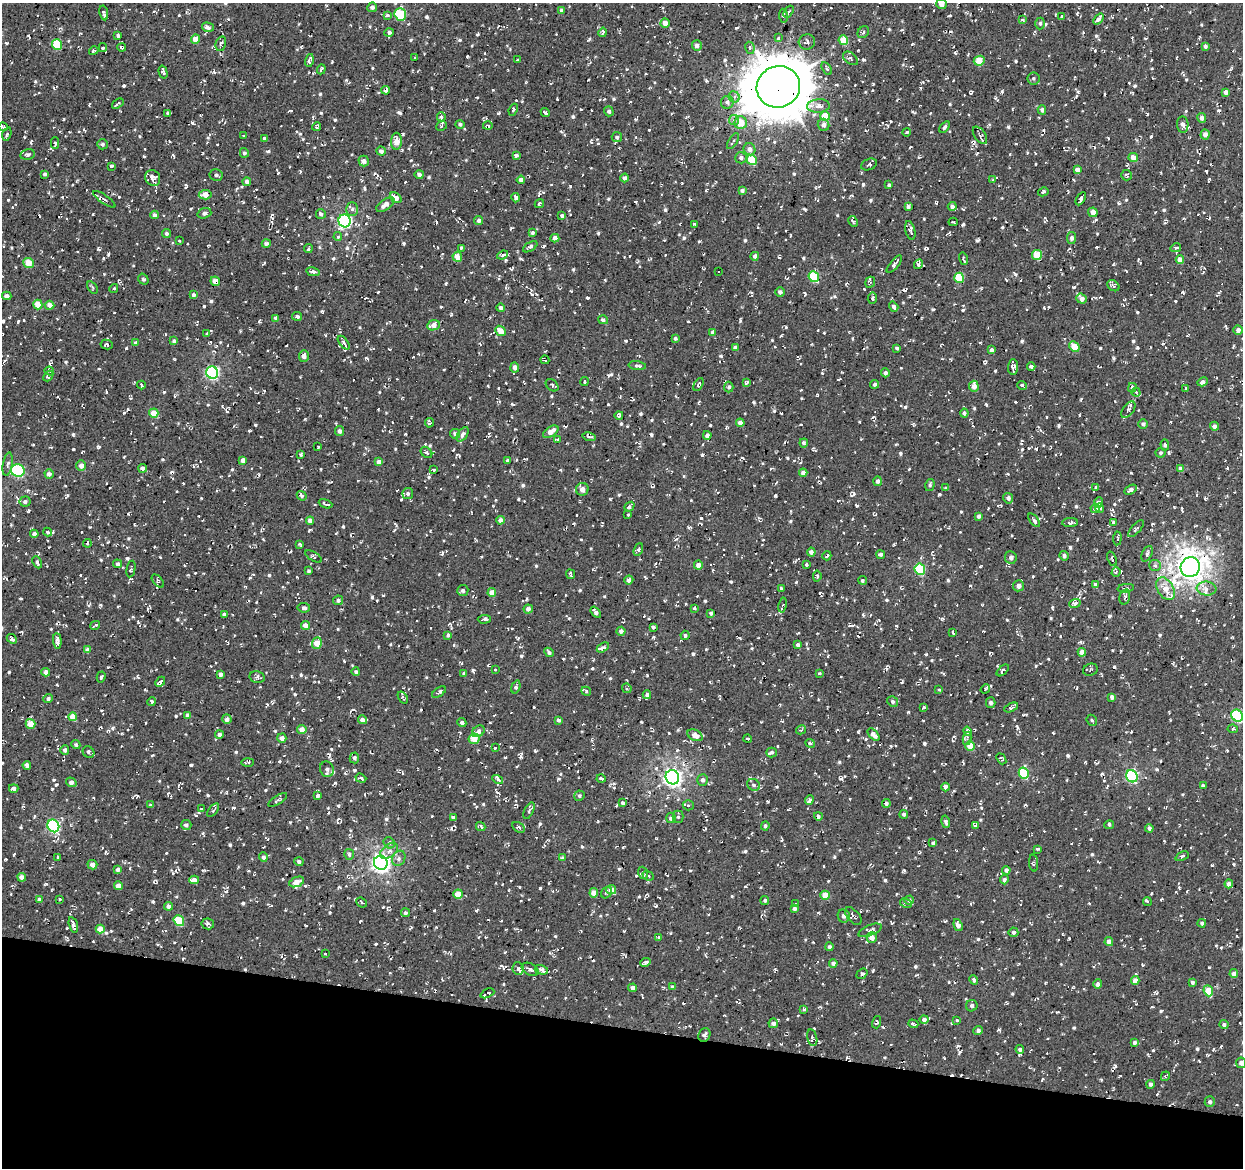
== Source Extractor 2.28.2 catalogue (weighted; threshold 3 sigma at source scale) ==
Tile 15 of 4 x 4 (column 3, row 4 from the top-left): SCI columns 2486-3726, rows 282-1447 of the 4966 x 5165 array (HDU 1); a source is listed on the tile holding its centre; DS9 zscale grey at full resolution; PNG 1245 x 1170 px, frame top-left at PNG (2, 3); each listed source drawn as its Kron ellipse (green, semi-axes under 4 px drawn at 4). Shown black and unused: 12% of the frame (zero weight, under 2 of 3 exposures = <1% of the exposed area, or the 3 px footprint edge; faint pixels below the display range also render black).
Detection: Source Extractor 2.28.2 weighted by HDU 2 'WHT'; one run over the whole footprint, this tile lists its part. Background 0.00843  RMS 0.0089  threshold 0.0399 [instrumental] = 3 sigma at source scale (4.5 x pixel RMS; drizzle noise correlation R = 1.50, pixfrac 1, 0.0396/0.0396 arcsec/px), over >= 5 px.
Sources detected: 1637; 82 cosmic-ray / hot-pixel residue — neither listed nor drawn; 28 inside a brighter listed object's ellipse — not listed separately; of the other 1527, all 500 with FLUX_AUTO >= 1.57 (the completeness limit of this list) listed and drawn (1027 fainter detections not listed), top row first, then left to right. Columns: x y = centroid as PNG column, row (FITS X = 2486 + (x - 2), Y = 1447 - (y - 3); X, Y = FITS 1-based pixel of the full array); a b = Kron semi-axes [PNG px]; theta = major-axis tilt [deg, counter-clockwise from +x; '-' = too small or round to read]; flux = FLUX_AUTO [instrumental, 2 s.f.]
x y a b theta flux
941 4 5 5 - 6.9
372 7 5 5 - 2.6
562 11 4 3 - 3
789 12 7 4 57 2
104 13 7 3 -79 2
400 14 6 5 - 51
387 15 4 3 - 2.2
783 16 7 4 -82 2.1
1061 16 4 3 - 2.2
1098 19 6 4 50 2.9
1022 20 4 4 - 2.1
665 23 5 4 - 7.1
1040 24 6 4 88 1.9
208 27 6 4 -16 3.5
603 32 5 3 - 1.8
863 32 6 5 - 1.8
389 33 4 4 - 2.1
118 35 4 3 - 2
778 38 3 3 - 2.6
195 39 4 4 - 9.3
843 40 5 4 - 21
807 42 8 7 - 3
57 44 5 5 - 38
221 44 8 5 77 3.1
697 46 5 5 - 4.1
1205 46 4 4 - 2.2
122 47 4 3 - 2.1
103 48 4 4 - 1.6
750 48 6 4 -80 2
94 51 5 3 - 1.6
415 58 4 3 - 3.1
850 58 8 5 -38 2.3
309 60 6 3 74 3.4
517 60 3 3 - 1.8
979 61 5 4 - 19
827 68 7 4 -60 2.4
321 69 5 3 - 1.9
163 72 6 3 -75 2.8
1033 78 6 6 - 1.6
778 87 22 20 21 4300
386 90 4 4 - 4.3
1226 92 4 4 - 3.5
734 97 6 5 - 2.5
727 102 6 6 - 3.1
118 104 6 2 35 1.7
818 106 11 6 4 6.2
513 110 6 3 67 1.9
1042 110 4 4 - 2.8
609 111 5 4 - 2.1
168 113 3 3 - 4.6
545 113 5 3 - 2
825 116 5 4 - 20
441 117 4 4 - 3
1202 118 5 4 - 3.1
734 120 5 5 - 2.4
741 123 6 6 - 14
460 124 4 4 - 1.9
824 125 6 5 - 3.5
1183 125 8 5 -86 4.1
442 126 6 4 24 1.7
488 126 5 4 - 1.6
3 127 5 3 - 2.2
317 127 4 3 - 1.7
944 127 6 3 53 1.6
907 132 4 3 - 1.9
7 134 7 3 74 1.9
1205 134 5 4 - 4.1
244 135 3 3 - 3.1
980 135 10 5 -55 2.4
617 137 5 5 - 2.4
264 138 3 3 - 1.8
396 141 8 5 89 8.4
733 141 9 4 59 1.8
55 143 6 4 89 1.9
102 144 5 5 - 2
749 149 6 5 - 4.3
381 151 4 4 - 3.6
244 153 5 4 - 2.1
27 154 7 5 13 2
516 155 4 3 - 2
1133 157 5 4 - 7.5
741 158 5 5 - 2.8
752 160 5 5 - 26
364 161 5 5 - 3.4
869 164 8 5 22 2.6
111 166 3 3 - 2.1
1078 170 4 4 - 5.2
45 174 4 3 - 1.8
419 174 5 4 - 2.6
216 175 6 6 - 2.5
1127 175 5 5 - 2.1
153 178 8 7 - 5.7
625 178 4 4 - 2.5
521 180 4 4 - 4.4
993 180 3 3 - 1.9
247 182 4 4 - 3.5
889 185 3 3 - 1.7
742 190 4 3 - 2
1043 192 5 3 - 1.8
205 195 6 4 6 8.8
396 198 6 4 -39 7.1
516 198 5 3 - 2.5
104 199 13 3 -35 1.8
1081 199 7 3 59 6.1
539 203 5 4 - 2.2
385 205 10 5 35 6.4
952 206 4 4 - 2.8
908 207 4 3 - 2.4
352 209 7 6 - 2.6
1093 212 5 4 - 5.7
204 213 7 5 18 2.3
321 214 5 4 - 3
155 215 4 4 - 3
562 216 3 3 - 1.9
479 220 4 4 - 2.4
345 221 6 6 - 170
853 221 6 3 -63 2
953 222 4 3 - 1.8
694 224 3 3 - 1.8
910 230 9 4 -77 2.8
533 233 3 3 - 2.3
166 234 4 4 - 1.9
338 237 4 4 - 1.8
555 238 4 4 - 5.1
1071 238 6 4 80 2.5
179 241 3 3 - 1.6
266 243 4 4 - 2.9
530 247 8 4 32 2.2
461 248 4 3 - 2.4
1176 248 5 4 - 2.1
308 249 4 3 - 1.9
502 255 6 4 21 2.2
1037 255 5 5 - 17
755 256 4 4 - 3.3
457 257 5 4 - 11
963 259 6 3 -75 1.8
1180 260 4 4 - 6.5
29 263 5 5 - 14
894 264 11 4 50 2.1
918 264 5 4 - 2.4
718 271 3 3 - 7.2
313 272 7 3 -11 4.1
814 277 6 5 - 42
959 278 5 5 - 31
143 279 6 5 - 1.8
215 281 5 4 - 5.8
870 282 5 4 - 2.1
1113 286 6 5 - 2.5
92 287 7 4 -56 1.6
114 288 4 3 - 1.8
780 292 4 4 - 2.7
194 295 4 3 - 1.9
7 296 5 4 - 3.7
872 298 5 4 - 1.6
1082 299 5 4 - 5.1
38 304 5 4 - 14
50 305 4 4 - 6.4
894 307 5 4 - 2.7
501 308 4 4 - 2.5
297 316 5 4 - 2.3
276 318 3 3 - 1.8
603 320 5 4 - 2.9
434 325 6 5 - 6.9
1238 330 4 4 - 3.7
500 331 6 4 -44 11
713 332 4 4 - 3.5
207 334 3 3 - 2.8
675 338 4 3 - 1.6
174 341 4 4 - 1.7
136 343 4 4 - 2.6
344 343 8 4 -52 2.4
107 344 6 5 - 1.7
1074 346 6 4 -48 19
735 347 4 3 - 2.7
897 348 3 3 - 1.7
991 350 4 3 - 2.3
304 356 6 5 - 4
545 360 4 2 - 2
637 366 9 4 -8 1.9
515 367 5 4 - 4.1
1013 367 7 5 88 3.5
1031 367 4 3 - 12
49 371 5 3 - 1.9
212 373 6 6 - 150
885 373 4 4 - 2.7
48 376 6 4 50 1.7
585 382 4 3 - 2.1
1203 382 5 4 - 2.7
746 383 4 3 - 1.7
874 384 4 4 - 1.8
141 385 4 3 - 2
552 385 7 5 -43 1.8
698 385 7 4 63 1.7
974 386 5 5 - 6.4
1022 386 5 4 - 2.1
729 387 5 4 - 1.9
1132 388 5 4 - 2.6
1186 388 3 3 - 1.9
1136 392 4 4 - 1.7
1128 410 9 5 54 2.4
154 413 5 4 - 14
964 413 4 4 - 2
619 415 4 4 - 2.3
429 423 5 3 - 1.6
740 423 4 4 - 5
1143 424 5 4 - 2.5
1214 426 4 4 - 3.4
340 431 5 4 - 2.4
551 432 9 5 32 7.2
455 434 5 5 - 2.1
463 434 8 4 53 3.2
707 435 4 4 - 3
589 437 7 4 -12 2.6
557 440 4 3 - 2.6
804 443 4 4 - 2.1
1165 445 5 4 - 2.1
318 447 4 3 - 1.6
426 452 6 5 - 2.2
1161 453 5 5 - 1.9
300 454 3 3 - 3.4
243 460 4 4 - 5.1
507 460 3 3 - 2.3
379 462 4 4 - 3.8
8 464 12 5 81 2.5
81 465 5 5 - 4.9
143 468 4 4 - 4.1
1181 469 4 4 - 6
433 470 3 3 - 1.7
18 471 7 6 - 73
803 473 4 4 - 4.5
49 474 5 4 - 3
877 481 5 4 - 2.5
930 485 6 4 73 1.9
1096 487 4 3 - 2
946 488 3 3 - 2.2
582 489 6 6 - 4.3
1131 490 7 4 29 3.2
408 494 5 5 - 1.9
302 496 5 4 - 2.4
1008 498 5 5 - 3.2
25 502 5 5 - 2.3
1099 502 5 4 - 2.9
325 504 7 3 -21 2.4
629 507 5 4 - 2.2
1095 508 4 4 - 3.5
1100 508 5 4 - 3
628 515 3 3 - 1.7
979 516 4 3 - 2.3
500 520 4 4 - 3.4
1034 520 8 4 -51 2.1
310 521 4 4 - 5.3
1114 522 3 3 - 4.9
1070 523 8 4 2 2.5
1136 529 10 4 47 1.9
47 532 4 3 - 1.6
34 534 4 4 - 3.5
1117 538 7 3 84 2.1
87 543 4 4 - 1.9
300 544 4 3 - 2.1
638 550 7 4 67 1.9
811 552 4 4 - 2.9
880 554 4 4 - 2.6
1147 554 8 5 65 3.6
314 556 9 4 -32 1.7
827 556 4 3 - 2.6
1064 556 5 4 - 2.3
1011 557 6 6 - 2.8
1112 559 8 3 -68 1.9
37 562 6 4 -65 2
117 564 4 4 - 2.2
807 564 4 3 - 2.5
698 565 4 4 - 4.9
1155 565 6 5 - 2.2
1190 567 10 9 - 1100
131 569 8 4 79 2.3
920 569 6 5 - 48
309 571 4 3 - 1.6
1116 572 4 4 - 1.7
570 574 5 3 - 2.1
817 576 5 3 - 1.7
629 580 5 3 - 2.7
862 580 4 4 - 1.7
158 581 8 4 -49 1.8
1095 585 4 3 - 4.1
1018 586 5 5 - 5.1
781 588 3 3 - 1.8
1126 588 8 4 7 2.2
1166 589 12 8 -58 11
1207 589 10 7 -5 5.2
463 590 5 5 - 2.4
492 593 4 4 - 9.1
1125 597 7 5 75 2.7
338 600 5 4 - 2.3
1075 603 6 4 20 4
782 605 7 4 79 1.8
304 608 6 4 -8 2.5
694 608 4 3 - 1.8
528 609 4 4 - 3.5
596 612 6 4 -53 3.6
711 613 4 3 - 2.1
224 615 4 3 - 2.3
484 619 7 3 5 1.7
95 625 5 2 - 1.6
306 625 4 4 - 6.1
653 627 3 3 - 2.3
621 631 4 4 - 3.7
953 632 4 3 - 2.1
448 635 4 3 - 1.8
685 635 4 4 - 1.8
12 639 5 4 - 2.6
57 641 8 4 -85 4
317 643 6 4 70 14
798 645 4 3 - 2.5
603 648 6 4 34 3.1
87 650 4 4 - 3.7
549 652 5 4 - 2
1082 652 4 4 - 6.7
495 670 3 3 - 1.6
1003 670 7 4 43 2.5
1090 670 7 6 - 2
46 672 4 4 - 3.9
356 672 4 4 - 1.7
464 673 4 3 - 2
820 673 3 3 - 1.9
221 674 4 4 - 3.7
101 677 5 3 - 1.6
257 677 7 5 -12 2.3
160 682 6 3 46 3.3
516 687 7 4 71 2
627 688 5 4 - 1.8
985 689 5 3 - 1.7
939 690 3 3 - 2.1
586 691 5 4 - 1.8
439 692 8 4 34 2.5
647 695 4 3 - 2.2
403 697 6 3 -55 1.7
1112 697 4 4 - 2.9
48 699 5 4 - 2.8
152 701 5 4 - 2.3
893 702 5 5 - 2.1
991 703 5 4 - 2.8
923 707 4 3 - 2.5
1011 707 7 4 26 1.9
188 715 4 4 - 3
1237 716 6 5 - 86
73 717 4 4 - 8.3
227 719 5 4 - 3.8
363 720 4 4 - 4.3
558 720 4 3 - 2.6
1092 720 6 5 - 1.7
462 723 4 4 - 2.6
30 724 5 5 - 12
302 729 4 4 - 6.3
1233 729 5 3 - 1.7
801 730 5 4 - 1.7
478 731 7 5 36 3.7
967 731 5 3 - 2.1
219 734 4 4 - 2.4
874 734 7 4 -47 5.9
695 735 8 5 -25 7
282 738 4 4 - 4.2
474 739 5 5 - 12
748 739 4 3 - 1.6
967 739 6 4 81 1.9
810 743 5 3 - 1.7
76 745 4 4 - 1.8
970 746 5 4 - 11
495 748 3 3 - 2.2
65 750 5 4 - 2.5
88 752 6 5 - 2.6
771 752 5 5 - 1.9
354 758 5 4 - 1.8
1001 759 6 4 -52 1.7
248 762 6 3 2 2
27 765 4 4 - 3.2
327 769 8 7 - 3.4
1024 773 5 5 - 35
1132 776 6 5 - 100
672 777 7 6 - 400
361 778 5 3 - 2.1
601 778 4 3 - 2.5
498 780 5 4 - 2.1
703 780 6 5 - 2.5
71 782 5 4 - 4.1
754 785 7 5 -30 2.6
1203 786 4 3 - 2.5
945 787 4 4 - 3.3
14 788 5 4 - 3.3
318 796 4 3 - 5.8
579 796 5 5 - 1.6
278 800 11 4 33 1.9
809 800 5 3 - 4.6
623 803 4 3 - 2.1
886 803 4 4 - 2.3
151 805 4 3 - 1.9
688 805 5 5 - 1.9
202 809 3 3 - 2.1
213 810 8 3 51 2
529 811 9 4 64 1.9
904 814 4 4 - 2.3
818 816 4 4 - 1.9
453 817 4 3 - 1.6
678 817 6 5 - 1.7
671 818 5 5 - 2.6
946 822 6 4 -75 2.3
186 825 5 5 - 2.9
975 825 4 3 - 2.6
1109 825 5 4 - 1.7
53 826 6 5 - 130
481 826 5 3 - 2.5
765 826 4 4 - 2.2
519 827 7 4 -31 1.8
1149 828 4 4 - 2.1
389 843 6 5 - 1.6
933 843 3 3 - 1.7
1037 849 4 3 - 1.8
389 851 10 6 38 4.2
349 854 5 5 - 1.9
1182 856 7 3 26 1.7
58 857 3 3 - 2.2
263 857 5 4 - 2.4
399 858 8 6 62 2.8
562 858 3 3 - 3.1
299 862 4 4 - 2.1
381 863 7 6 - 400
1034 863 8 4 -84 2.4
92 865 5 4 - 4.3
118 869 4 4 - 2.7
1006 870 4 4 - 2.8
643 873 6 5 - 2.3
648 876 6 4 -24 1.9
22 877 4 4 - 5
194 880 5 4 - 5.8
1004 880 4 4 - 2.3
296 882 7 5 21 8.5
1229 884 4 4 - 4.9
118 886 4 4 - 7.6
611 890 5 4 - 8.3
607 892 6 5 - 1.7
594 893 4 4 - 7.8
458 894 4 4 - 15
825 895 4 4 - 12
39 899 4 4 - 3.1
60 899 3 3 - 2.2
765 900 4 4 - 1.6
909 900 5 3 - 1.7
362 902 6 4 -41 2.4
1147 902 4 3 - 3
796 903 3 3 - 1.7
906 903 6 4 -29 1.8
168 906 4 4 - 3.5
795 909 4 4 - 2.7
405 913 4 4 - 2
844 916 7 6 - 4.2
853 916 10 6 -47 2.3
179 921 6 5 - 31
1202 923 4 4 - 2.1
208 924 6 5 - 2.5
73 925 8 3 -75 4
958 925 6 4 -73 4.1
100 929 4 4 - 10
870 930 12 5 24 3.9
1013 932 5 5 - 2.4
658 937 4 3 - 1.6
872 937 5 5 - 6.4
1109 942 4 4 - 4.4
830 947 4 4 - 2.4
326 953 3 3 - 2.1
645 962 5 3 - 2.6
833 963 4 4 - 3.2
518 968 6 5 - 3.6
530 969 9 5 -27 4
541 970 7 4 -14 4.5
862 974 6 4 38 1.8
1234 974 4 4 - 4.3
974 980 5 4 - 2.3
1135 981 4 4 - 7.1
1192 982 4 4 - 2
1098 984 4 4 - 3.3
672 987 3 3 - 1.6
633 988 4 4 - 3.7
1208 991 6 4 -67 17
487 993 7 3 23 5.4
972 1006 6 5 - 2.1
804 1009 4 3 - 1.6
924 1019 4 4 - 3
957 1020 3 3 - 2.3
877 1022 6 4 74 1.6
773 1023 5 4 - 4.4
913 1024 5 3 - 2.6
1224 1025 4 4 - 2.1
978 1030 4 4 - 2.4
704 1035 7 5 62 2.7
812 1038 8 5 -78 2.4
1134 1043 4 4 - 2.3
1020 1049 4 4 - 2.2
1241 1063 5 5 - 4.2
1165 1076 5 4 - 1.7
1150 1084 4 4 - 2.5
1210 1102 5 5 - 2.2
Overlapping masked pixels (flux is a lower limit): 5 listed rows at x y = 778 87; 386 90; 215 281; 1190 567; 704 1035
Isophote crosses this tile's border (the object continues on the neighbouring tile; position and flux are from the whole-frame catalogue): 4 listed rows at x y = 941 4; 3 127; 1237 716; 1241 1063